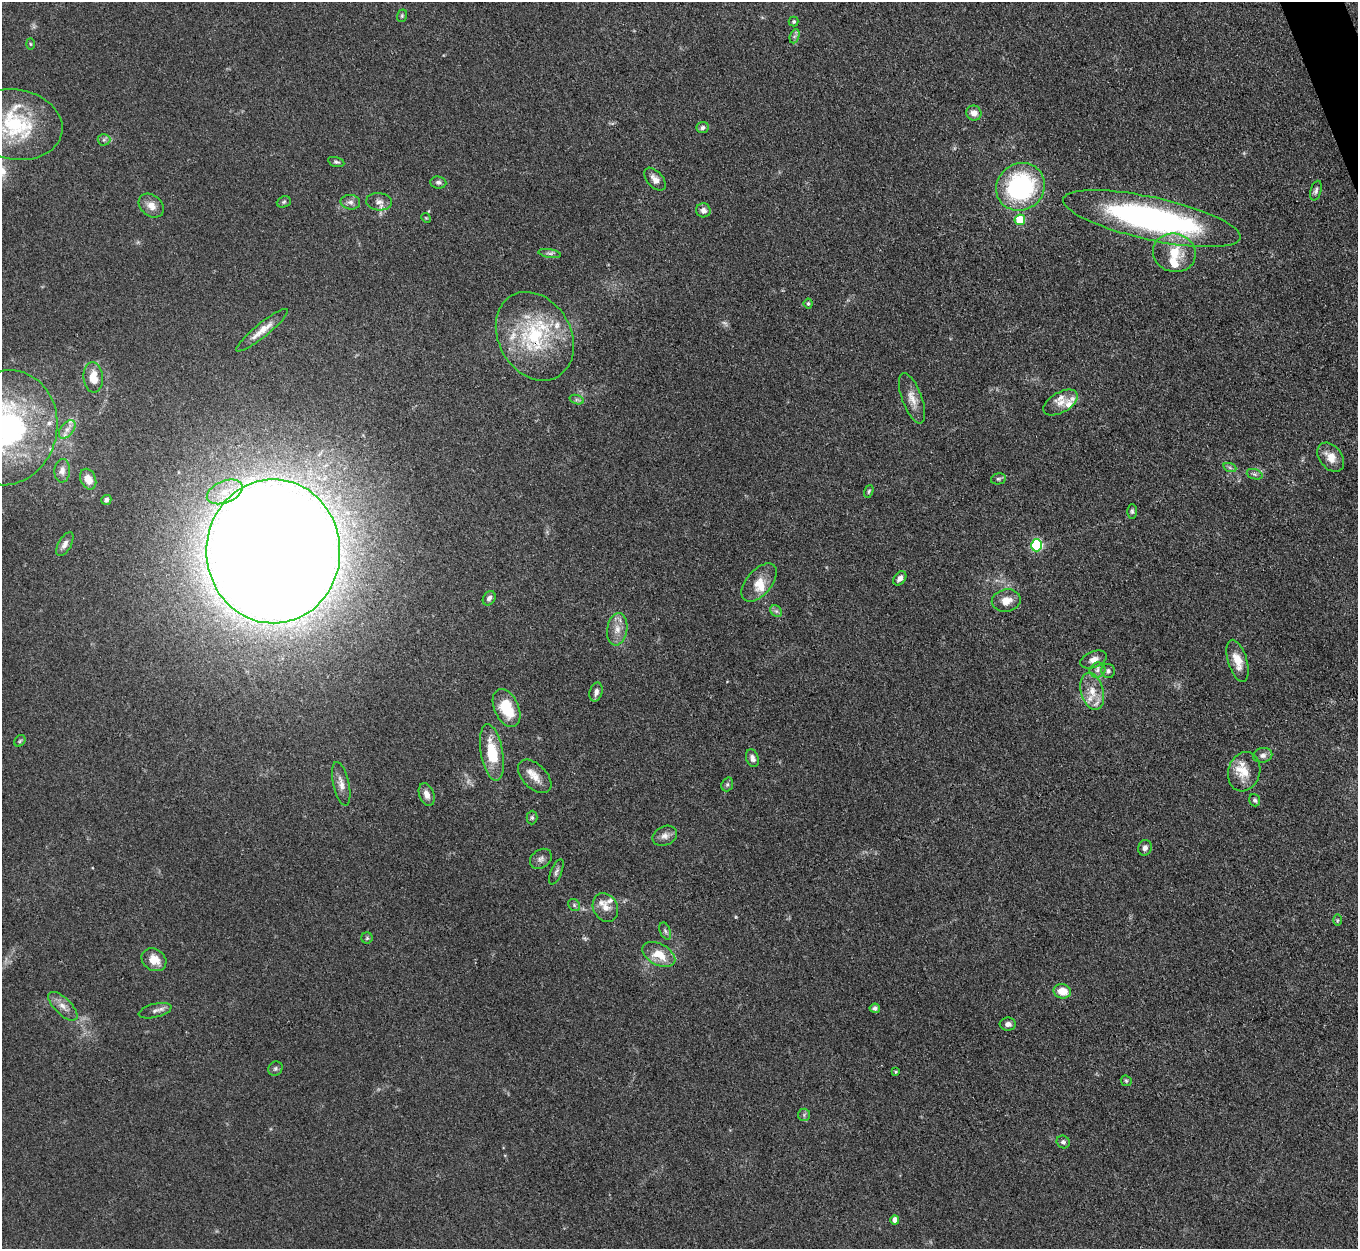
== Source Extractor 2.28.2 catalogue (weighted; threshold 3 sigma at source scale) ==
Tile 10 of 4 x 4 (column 2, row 3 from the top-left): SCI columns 1358-2713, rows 1523-2769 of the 5427 x 5413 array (HDU 1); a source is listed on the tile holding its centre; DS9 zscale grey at full resolution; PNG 1360 x 1251 px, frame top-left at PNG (2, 2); each listed source drawn as its Kron ellipse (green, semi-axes under 4 px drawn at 4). Shown black and unused: <1% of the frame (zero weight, under 3 of 4 exposures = <1% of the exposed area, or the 3 px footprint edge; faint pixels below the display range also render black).
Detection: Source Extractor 2.28.2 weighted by HDU 2 'WHT'; one run over the whole footprint, this tile lists its part. Background 0.107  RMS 0.0065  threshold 0.0295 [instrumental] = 3 sigma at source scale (4.5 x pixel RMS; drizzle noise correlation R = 1.50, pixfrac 1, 0.05/0.05 arcsec/px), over >= 5 px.
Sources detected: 108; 2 too faint to see at this stretch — neither listed nor drawn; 15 inside a brighter listed object's ellipse — not listed separately; the other 91 listed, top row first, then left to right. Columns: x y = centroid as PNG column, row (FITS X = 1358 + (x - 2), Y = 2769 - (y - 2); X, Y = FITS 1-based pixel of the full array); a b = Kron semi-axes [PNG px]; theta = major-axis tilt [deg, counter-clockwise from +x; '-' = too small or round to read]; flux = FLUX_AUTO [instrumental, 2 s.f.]
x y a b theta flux
402 16 6 5 - 0.95
794 22 5 5 - 0.95
795 36 7 4 70 1.6
30 44 5 3 - 0.74
974 113 8 7 - 4.6
16 125 46 35 -11 59
703 127 6 5 - 1.7
104 140 6 6 - 1.7
336 162 8 5 -15 1.4
655 179 13 8 -49 4.7
438 182 8 6 -5 1.8
1020 187 25 23 37 93
1316 191 10 5 74 1.8
284 202 7 5 22 1.3
350 202 10 7 -7 2.8
379 202 13 8 -5 3.9
151 206 14 10 -39 6
703 210 7 7 - 2.9
426 218 5 4 - 0.69
1152 219 91 21 -12 210
1020 220 5 5 - 19
549 253 11 4 -8 1.7
1174 253 21 19 -16 19
808 304 5 4 - 1.2
262 330 33 7 39 8
535 336 47 36 -60 64
93 377 15 9 -84 10
912 398 26 10 -70 7.5
577 400 7 4 -18 1.4
1061 402 19 10 30 6.7
6 428 58 51 76 160
67 429 11 6 52 3.8
1331 457 16 11 -51 8.7
1230 468 7 4 -19 1.2
62 471 12 8 87 3.5
1255 474 8 5 -19 1.6
88 479 11 7 -66 5.8
998 479 7 5 13 1.3
869 491 7 4 71 1
225 492 19 11 22 12
106 500 5 4 - 1.6
1132 511 7 5 -89 1.4
65 544 13 6 60 2.9
1037 545 6 5 - 78
273 551 72 67 -90 3800
900 578 8 5 52 3
759 582 23 12 49 10
489 598 7 6 - 2.4
1006 601 14 11 11 7
776 611 7 5 -43 1.6
617 629 16 10 81 6.9
1094 660 14 8 23 4.2
1238 661 22 9 -73 9.5
1098 670 8 7 - 2.5
1108 671 7 6 - 1.9
1092 691 19 11 -75 10
596 692 10 6 75 3.2
507 708 20 12 -66 23
20 741 6 5 - 1.1
492 753 28 11 -80 24
1263 755 9 7 10 2.8
752 758 9 6 -70 2.8
1244 772 20 16 72 11
535 776 20 12 -45 8.4
341 784 22 8 -77 5.7
727 784 7 5 69 1.4
427 794 12 7 -70 4.8
1255 800 6 5 - 1.6
532 818 7 5 89 1.3
665 836 13 9 23 4.3
1145 848 8 6 74 2.6
541 859 12 9 37 3
556 872 13 5 67 2.1
574 905 6 5 - 1.3
605 907 15 12 -61 6.1
1337 920 6 4 89 0.88
665 931 9 5 -69 1.5
367 938 5 5 - 1
659 955 18 10 -28 13
154 960 13 10 -34 9.3
1062 991 9 7 -15 9.8
63 1006 19 8 -44 5.8
875 1008 5 4 - 1.8
155 1011 17 7 14 3.2
1008 1024 8 6 0 3
275 1069 7 6 - 1.6
896 1072 4 3 - 0.8
1126 1081 6 5 - 1
804 1115 6 6 - 1.3
1063 1142 7 6 - 1.9
895 1220 4 4 - 4.9
Overlapping masked pixels (flux is a lower limit): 1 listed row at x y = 535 336
Isophote crosses this tile's border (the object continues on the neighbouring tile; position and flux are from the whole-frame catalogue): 2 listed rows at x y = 16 125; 6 428